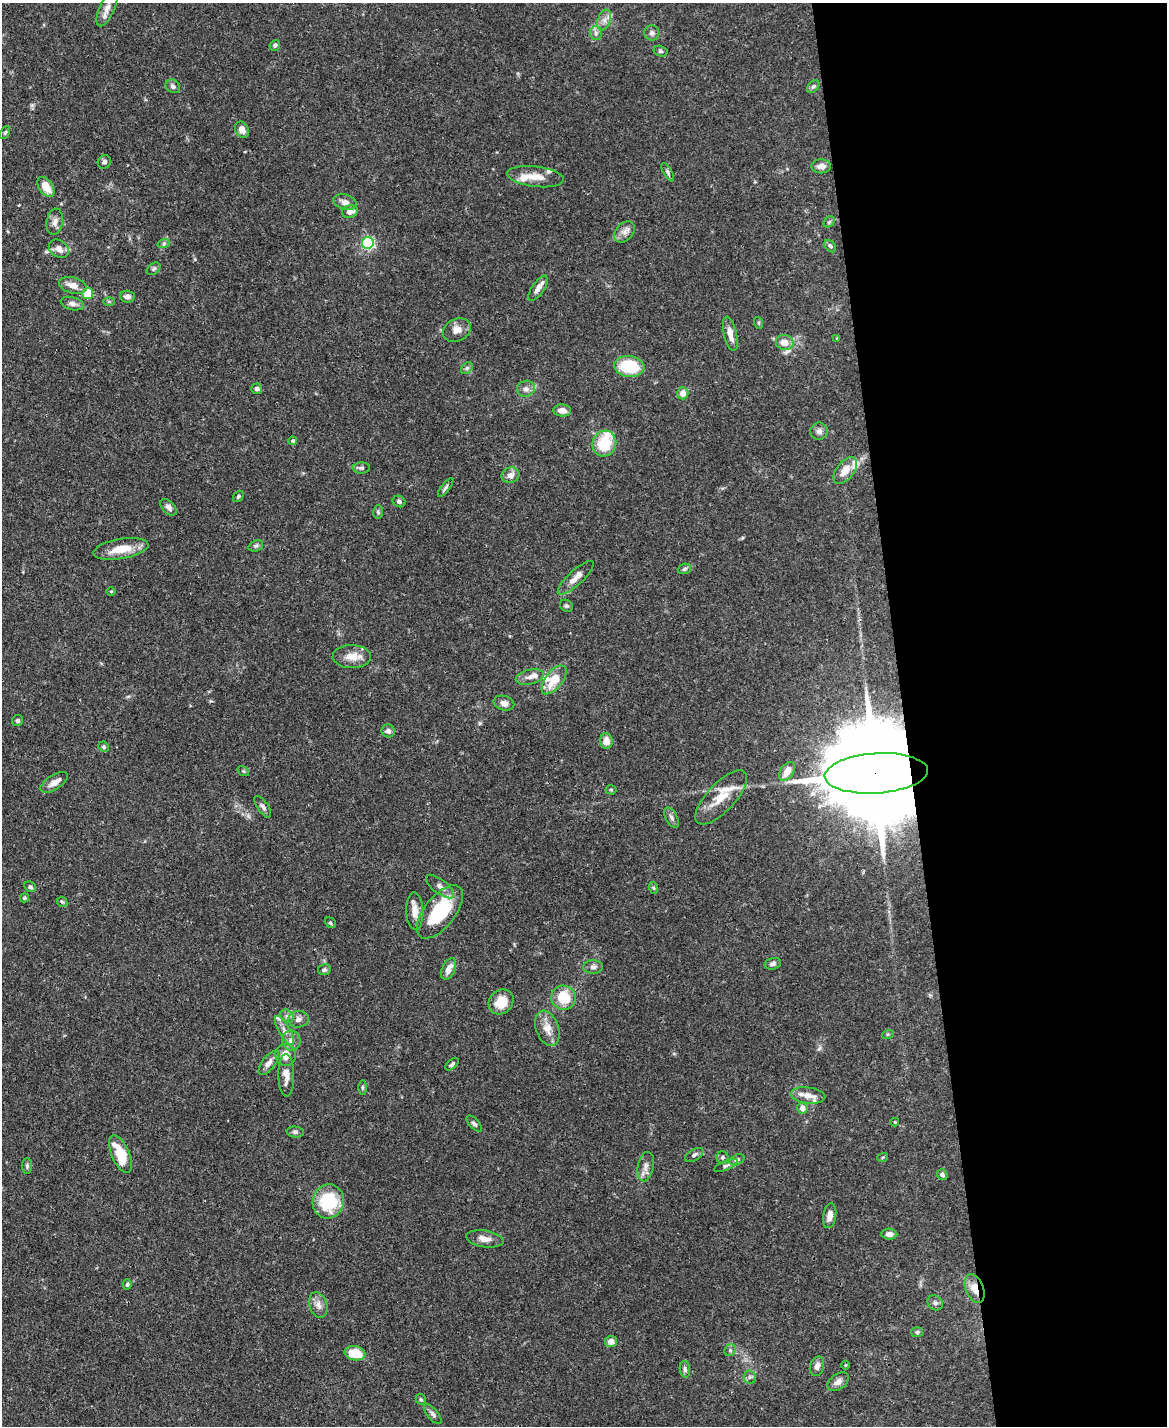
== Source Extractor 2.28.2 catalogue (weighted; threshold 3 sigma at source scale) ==
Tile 8 of 4 x 3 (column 4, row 2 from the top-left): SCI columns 3499-4663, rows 1666-3089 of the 4666 x 4644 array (HDU 1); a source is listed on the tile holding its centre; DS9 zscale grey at full resolution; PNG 1169 x 1428 px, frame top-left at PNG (2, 3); each listed source drawn as its Kron ellipse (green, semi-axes under 4 px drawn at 4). Shown black and unused: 23% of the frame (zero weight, under 3 of 4 exposures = <1% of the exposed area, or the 3 px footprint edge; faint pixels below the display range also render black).
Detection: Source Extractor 2.28.2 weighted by HDU 2 'WHT'; one run over the whole footprint, this tile lists its part. Background 0.0889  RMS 0.0036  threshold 0.0163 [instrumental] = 3 sigma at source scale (4.5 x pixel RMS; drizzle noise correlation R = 1.50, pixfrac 1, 0.05/0.05 arcsec/px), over >= 5 px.
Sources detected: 143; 10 inside a brighter listed object's ellipse — not listed separately; the other 133 listed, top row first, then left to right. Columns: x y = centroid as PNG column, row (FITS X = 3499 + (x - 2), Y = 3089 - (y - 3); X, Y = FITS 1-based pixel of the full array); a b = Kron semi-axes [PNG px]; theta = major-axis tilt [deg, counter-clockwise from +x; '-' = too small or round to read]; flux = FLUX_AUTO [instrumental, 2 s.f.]
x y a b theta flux
107 8 19 7 66 3.2
604 20 11 6 70 1.9
596 33 6 6 - 1
652 33 7 7 - 1.2
275 45 5 5 - 0.79
660 51 7 5 -16 0.67
173 86 8 6 -36 1.1
813 86 7 5 48 0.82
242 130 8 6 -59 2.1
5 132 7 4 63 0.57
104 162 7 6 - 1.3
821 166 10 7 -2 2.3
668 172 10 4 -60 0.77
535 177 29 10 -7 5.5
46 187 11 6 -55 5.4
345 202 12 7 -17 2.2
350 212 8 6 15 2.3
55 222 13 8 80 2.1
829 222 6 5 - 0.54
625 232 12 8 46 2.1
164 243 6 4 19 0.65
368 243 6 6 - 63
830 246 7 5 -52 0.76
59 249 11 8 -35 2.6
154 269 8 5 39 0.77
73 285 14 8 -15 3.4
538 288 14 6 55 2.4
88 293 5 5 - 10
127 297 7 6 - 1.6
109 302 6 4 0 0.46
72 304 12 6 -14 1.6
759 323 6 4 -72 0.45
457 330 14 11 26 3
730 334 17 6 -77 3.8
837 338 3 3 - 0.34
785 342 9 7 -11 3.9
629 366 15 10 -7 16
467 368 6 5 - 0.67
257 389 5 5 - 1.1
526 389 9 8 - 1.7
683 393 6 5 - 3
562 410 9 6 -3 2.6
819 431 9 8 - 1.6
293 441 4 4 - 0.64
604 443 13 12 - 12
361 468 8 5 2 0.93
845 470 15 8 52 4.5
510 475 9 7 17 2.3
446 487 11 4 53 0.81
238 496 6 4 50 0.61
399 501 6 5 - 1.1
169 507 10 6 -45 1.4
378 512 7 4 -87 0.61
256 546 7 5 20 0.76
121 549 28 10 9 7.9
684 569 7 5 19 0.74
576 578 23 7 43 3.6
111 591 5 3 - 0.33
566 606 7 5 -39 0.67
352 657 19 11 -1 4.8
530 677 14 7 13 2.1
554 680 17 8 52 7
504 703 10 7 -15 1.9
18 721 6 5 - 0.81
388 731 7 6 - 1.1
606 741 7 6 - 3.6
104 747 5 5 - 0.64
243 771 6 4 -34 0.43
787 771 10 6 56 4.8
876 773 52 20 4 15000
54 782 15 7 32 2.5
611 790 5 5 - 0.46
721 797 35 14 47 8.9
263 807 12 5 -56 1.2
671 818 11 5 -61 1.2
440 886 17 7 -37 2.2
30 887 6 5 - 0.72
654 888 6 4 -70 0.48
24 898 4 4 - 0.66
62 902 6 4 -43 0.59
415 911 19 8 -88 3.8
440 912 31 15 52 24
330 923 6 4 -41 0.65
773 964 8 5 15 0.93
593 967 10 7 2 1.3
449 969 12 6 66 3.1
324 970 6 5 - 0.83
563 998 12 12 - 11
501 1002 13 11 44 6.7
287 1016 7 6 - 1.2
298 1019 10 8 7 1.9
547 1028 18 11 -70 4.3
284 1030 16 5 -60 2.2
888 1034 6 4 18 0.42
291 1041 10 9 - 2.3
286 1055 11 10 - 4.2
269 1063 14 6 52 2.4
452 1064 8 4 42 0.9
286 1075 21 8 -89 3.3
362 1087 7 3 -90 0.47
808 1095 17 8 -7 3.6
802 1108 6 5 - 2.6
895 1122 4 4 - 0.35
474 1124 10 4 -48 0.92
295 1132 8 5 -7 1
120 1154 20 9 -67 14
694 1155 10 5 32 1
723 1157 6 6 - 0.64
883 1157 5 3 - 0.35
737 1160 8 5 21 0.79
726 1165 13 4 22 0.99
27 1166 7 5 90 0.69
646 1167 15 8 78 2.3
942 1175 6 5 - 0.96
328 1201 17 15 69 18
830 1216 12 6 81 2.7
889 1234 8 5 -5 1.8
485 1239 18 8 -9 3
127 1284 5 4 - 0.68
975 1288 15 9 -69 4.7
935 1303 8 7 - 1.3
318 1305 13 9 -71 2.4
917 1332 6 5 - 0.63
611 1341 6 5 - 2.7
730 1350 6 5 - 0.72
355 1353 10 7 -9 9.7
846 1365 4 3 - 0.32
817 1366 10 7 73 1.5
685 1369 8 5 -82 0.98
750 1377 6 6 - 0.88
838 1382 12 7 36 1.9
421 1399 6 4 -44 0.52
433 1414 12 5 -50 1.2
Overlapping masked pixels (flux is a lower limit): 2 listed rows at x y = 876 773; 975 1288